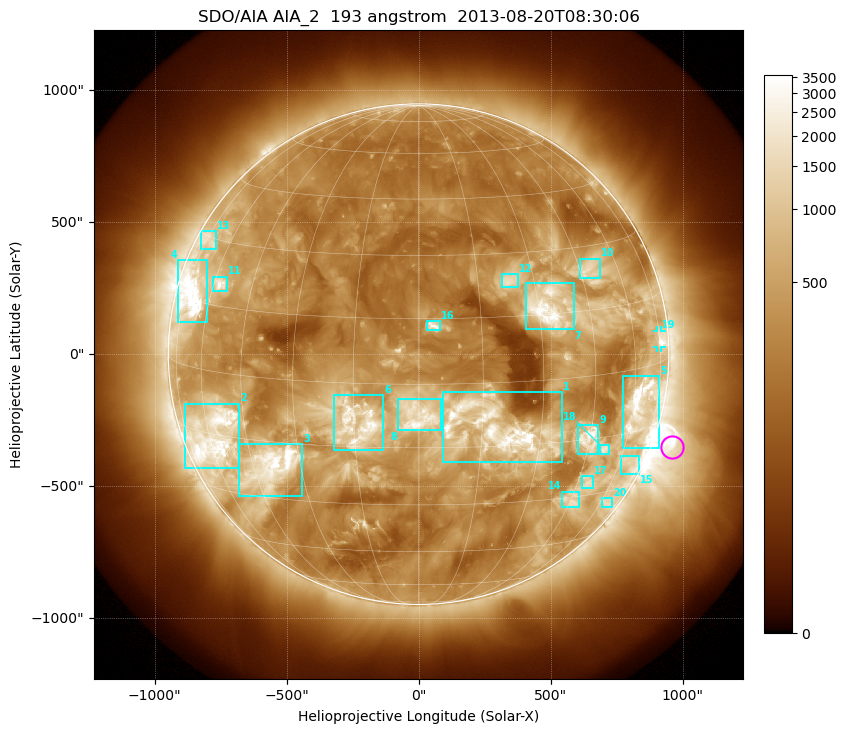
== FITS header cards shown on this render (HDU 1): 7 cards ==
TELESCOP= 'SDO/AIA'
INSTRUME= 'AIA_2'
WAVELNTH=                  193
WAVEUNIT= 'angstrom'
DATE-OBS= '2013-08-20T08:30:06.84'
CTYPE1  = 'HPLN-TAN'
CTYPE2  = 'HPLT-TAN'

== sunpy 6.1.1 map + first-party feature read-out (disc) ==
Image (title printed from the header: SDO/AIA AIA_2  193 angstrom  2013-08-20T08:30:06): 1024 x 1024 px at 2.4 arcsec/px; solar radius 948 arcsec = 395 px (full disc in frame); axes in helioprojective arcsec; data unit not stated in the header (colour bar unlabelled)
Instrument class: DISC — disc imager (sunpy class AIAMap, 193 A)
Bright regions (active regions / flare kernels): reference = the median radial profile (limb darkening/brightening removed); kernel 9 px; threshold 5 sigma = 857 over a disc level ~294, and >= 1.15x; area >= 12 px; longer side >= 9 px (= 22 arcsec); searched inside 0.97 R_sun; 27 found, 20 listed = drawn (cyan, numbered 1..; 1 of them under ~33 arcsec drawn as corner ticks so the feature stays visible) (cap 20 boxes per figure: the strongest are kept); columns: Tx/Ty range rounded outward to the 5 arcsec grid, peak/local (2 s.f.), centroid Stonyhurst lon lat
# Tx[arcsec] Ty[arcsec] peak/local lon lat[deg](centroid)
1 90..545 -410..-145 15 +18 -11
2 -885..-680 -430..-185 11 -57 -15
3 -680..-440 -540..-340 15 -39 -21
4 -915..-800 120..355 18 -69 +16
5 770..915 -355..-85 14 +64 -9
6 -325..-135 -365..-155 12 -14 -9
7 405..590 90..270 13 +32 +17
8 -80..85 -290..-170 13 +0 -7
9 600..685 -380..-265 10 +45 -15
10 610..690 290..365 5.6 +48 +24
11 -780..-725 240..295 9.8 -57 +20
12 315..380 255..305 6.5 +23 +23
13 -825..-765 395..465 4.4 -72 +29
14 545..610 -580..-520 5.2 +46 -31
15 765..835 -455..-385 4.3 +66 -23
16 30..85 90..125 8.3 +4 +13
17 620..665 -510..-460 4.8 +49 -27
18 685..725 -380..-340 6.3 +51 -18
19 905..920 25..90 7.8 +75 +5
20 690..735 -580..-545 4.1 +64 -33
Off-limb structures (1.02-1.3 R_sun): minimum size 162 px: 2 found; the strongest spans PA ~215..285 deg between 1.02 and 1.3 R_sun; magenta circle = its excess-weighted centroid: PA ~250 deg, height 1.08 R_sun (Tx ~960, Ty ~-350 arcsec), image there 7.7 x the reference